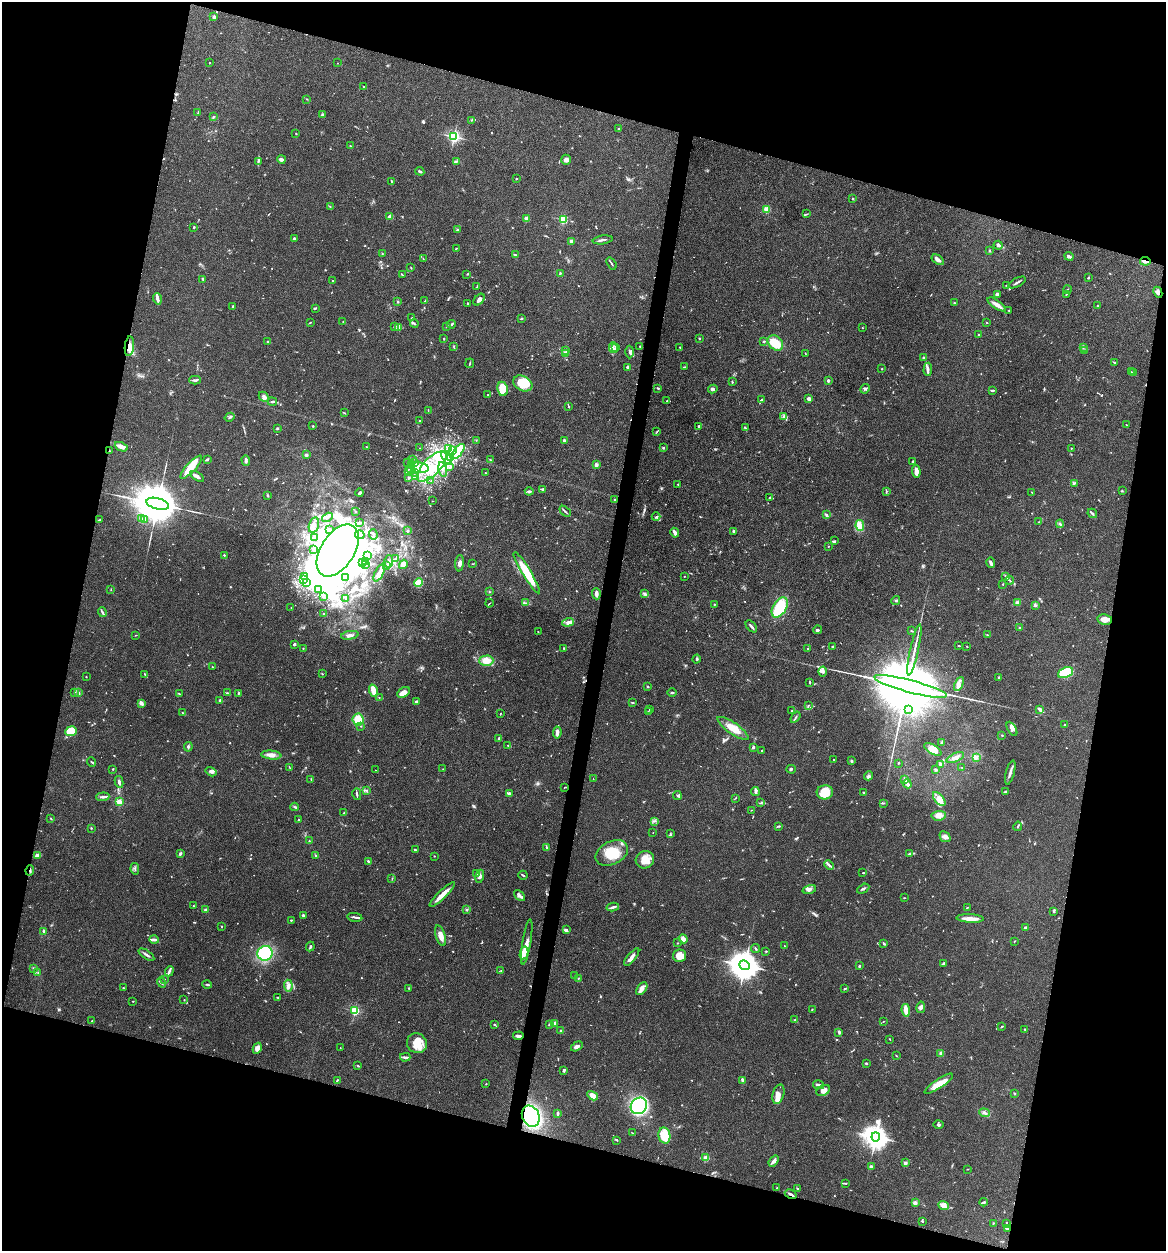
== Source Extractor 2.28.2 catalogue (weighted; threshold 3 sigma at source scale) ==
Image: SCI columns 125-4779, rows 5-4999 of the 5024 x 5001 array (HDU 1 of 3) = the unmasked area's bounding box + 8 px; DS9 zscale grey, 4 x 4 block average (1 PNG px = mean of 4 x 4 image px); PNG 1168 x 1253 px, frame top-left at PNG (2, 2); each listed source drawn as its Kron ellipse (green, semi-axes under 4 px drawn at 4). Shown black and unused: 30% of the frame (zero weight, under 3 of 4 exposures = <1% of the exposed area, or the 3 px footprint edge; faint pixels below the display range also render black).
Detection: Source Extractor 2.28.2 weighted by HDU 2 'WHT'. Background 0.0777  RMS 0.0062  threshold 0.0278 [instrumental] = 3 sigma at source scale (4.5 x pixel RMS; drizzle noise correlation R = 1.50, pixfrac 1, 0.05/0.05 arcsec/px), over >= 5 px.
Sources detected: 1029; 6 too faint to see at this stretch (4 x 4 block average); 39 inside a brighter object's white glare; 6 cosmic-ray / hot-pixel residue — neither listed nor drawn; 28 coinciding with a brighter row at this scale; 100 inside a brighter listed object's ellipse — not listed separately; of the other 850, all 500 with FLUX_AUTO >= 1.79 (the completeness limit of this list) listed and drawn (350 fainter detections not listed), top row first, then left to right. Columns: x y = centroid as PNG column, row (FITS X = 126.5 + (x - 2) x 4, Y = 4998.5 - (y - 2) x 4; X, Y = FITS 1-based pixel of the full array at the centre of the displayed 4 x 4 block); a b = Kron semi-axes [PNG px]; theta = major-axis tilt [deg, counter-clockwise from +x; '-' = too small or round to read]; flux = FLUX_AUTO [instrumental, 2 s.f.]
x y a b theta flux
214 17 3 2 - 17
210 63 2 2 - 3.9
338 63 2 2 - 2.4
364 87 2 2 - 3
307 99 4 2 - 2.1
198 113 3 2 - 2.7
322 115 4 2 - 4.5
213 117 3 2 - 2.8
471 120 2 2 - 2.5
619 129 3 2 - 5.5
296 134 2 2 - 2.4
454 137 2 2 - 750
350 146 2 2 - 3.4
281 159 4 2 - 13
566 160 5 5 - 13
258 161 3 2 - 3.7
456 161 4 2 - 5.1
420 171 4 2 - 6.5
517 179 2 2 - 1.9
392 181 2 2 - 2.9
853 198 2 2 - 5.1
330 207 2 2 - 2.2
767 209 2 2 - 190
807 214 3 2 - 2.7
389 216 3 2 - 11
526 219 2 2 - 93
563 220 2 2 - 320
194 227 2 2 - 6.7
458 230 3 2 - 5
294 239 3 2 - 5.2
603 240 10 2 9 8.2
572 241 2 2 - 62
998 245 5 2 - 11
456 248 2 2 - 3.8
990 251 3 2 - 2.8
382 253 2 2 - 2.1
516 255 3 2 - 3.8
1069 256 4 2 - 13
423 259 3 2 - 2
938 260 7 4 -35 12
1145 261 5 2 - 17
611 263 7 2 -56 4.8
411 268 2 2 - 1.9
560 273 3 2 - 3.8
467 274 3 2 - 2.5
402 275 4 2 - 2.8
1088 277 2 2 - 3.6
203 279 3 2 - 4
332 280 2 2 - 4.6
1017 282 9 2 28 7.8
1007 285 3 2 - 2.2
477 287 3 2 - 5.6
1067 290 4 2 - 2.8
1158 292 6 3 -65 13
997 294 2 2 - 15
1066 294 3 2 - 3.1
157 299 6 3 -73 12
479 300 7 4 49 18
425 301 3 2 - 2.4
398 302 2 2 - 6.1
468 303 2 2 - 2.7
955 303 4 2 - 3.8
997 304 10 3 -34 24
1097 306 2 2 - 2.5
233 307 4 2 - 4.7
316 308 2 2 - 2.5
1009 310 2 2 - 2.5
411 318 3 2 - 2.4
522 318 2 2 - 4.2
310 322 3 2 - 2.5
343 322 2 2 - 2.8
414 323 4 2 - 4
987 323 2 2 - 2.4
451 324 4 2 - 6
394 326 3 2 - 2.5
399 327 2 2 - 2.1
447 327 2 2 - 1.9
862 328 2 2 - 2.1
978 335 2 2 - 5.5
444 339 2 2 - 3
699 339 2 2 - 3.2
268 341 2 2 - 3.7
764 341 3 2 - 3.3
775 343 9 6 -45 97
129 346 10 4 84 36
454 346 2 2 - 1.8
640 346 2 2 - 6.4
680 347 2 2 - 1.9
613 348 5 2 - 6.9
616 348 3 2 - 4.3
1083 348 3 2 - 2.6
566 350 2 2 - 4.1
1084 351 4 2 - 3.5
630 352 6 2 89 7.5
805 353 2 2 - 1.8
565 354 2 2 - 130
924 358 3 2 - 11
1114 362 3 2 - 3.6
470 363 5 2 - 3.5
627 367 2 2 - 7.2
684 367 3 2 - 2.7
882 369 2 2 - 2
928 369 7 3 88 9.5
1131 372 2 2 - 2.7
1134 373 3 2 - 4.3
195 380 6 2 1 6.7
828 380 2 2 - 35
732 382 3 2 - 3.6
523 383 10 7 -28 100
658 388 3 2 - 4
502 389 7 5 -80 53
713 389 5 4 - 8.4
865 389 5 2 - 4.7
993 390 4 2 - 4.4
488 395 2 2 - 2.7
264 397 5 3 - 11
809 399 3 2 - 13
761 400 4 2 - 5.8
272 401 5 2 - 4.9
667 401 2 2 - 1.8
569 407 2 2 - 2.3
428 410 3 2 - 2.2
344 413 3 2 - 2.6
229 417 5 2 - 4.7
783 417 3 3 - 6.9
420 421 2 2 - 8.4
1126 424 2 2 - 2.8
313 426 2 2 - 3.5
699 426 2 2 - 5.5
277 428 3 3 - 3.5
745 428 3 2 - 4.9
657 431 2 2 - 2.6
476 440 2 2 - 2.2
564 440 3 2 - 8.6
121 447 7 3 -24 28
366 447 2 2 - 6.1
420 448 2 2 - 2.2
449 448 3 2 - 4.4
663 448 2 2 - 3.8
1071 448 2 2 - 1.8
452 450 4 2 - 5.7
109 451 4 2 - 2.3
458 452 9 4 51 29
306 455 2 2 - 11
447 458 8 3 -61 21
451 458 3 3 - 7.4
207 459 3 2 - 6.5
246 460 5 2 - 9.4
413 460 2 2 - 3.7
490 460 2 2 - 2.3
913 461 2 2 - 2.2
407 462 2 2 - 2.9
414 463 3 2 - 2.8
411 464 3 2 - 9.9
596 465 2 2 - 67
191 467 15 4 48 96
432 467 19 8 46 95
449 467 2 2 - 1.8
419 468 9 5 -9 35
410 469 3 2 - 5.7
443 470 7 3 -78 12
408 471 3 2 - 6.4
916 471 6 3 -87 24
414 473 2 2 - 4.1
485 473 2 2 - 2
197 477 7 2 -32 18
409 477 2 2 - 7.7
416 477 3 3 - 7
431 481 2 2 - 3
1074 483 3 2 - 3
678 484 2 2 - 2
543 489 2 2 - 6.4
529 491 4 3 - 6.9
1122 491 3 2 - 2.5
886 492 3 2 - 2
1032 492 2 2 - 7.5
360 493 4 2 - 7.1
268 495 2 2 - 5.7
770 498 4 2 - 4.1
614 499 2 2 - 2.3
432 501 2 2 - 2.7
158 504 11 5 -15 30000
565 511 7 2 -43 5.7
356 512 2 2 - 3.4
1092 513 5 2 - 7.5
826 515 3 3 - 6.2
327 517 6 2 33 5.8
656 517 4 2 - 7
142 519 3 3 - 5.1
145 519 3 2 - 3.4
99 520 3 2 - 4
359 522 2 2 - 4.4
1038 522 2 2 - 2.1
1060 524 4 2 - 6.5
314 525 8 5 75 17
860 525 5 4 - 49
329 529 2 2 - 11
408 531 2 2 - 18
733 531 3 2 - 6.1
675 533 5 2 - 17
360 535 5 4 - 14
373 535 5 2 - 5
315 537 2 2 - 2.7
835 541 4 2 - 3.7
828 546 2 2 - 2
313 550 2 2 - 12
338 550 29 17 57 6200
224 555 2 2 - 10
368 555 4 2 - 4.8
395 559 4 2 - 4.6
366 561 2 2 - 2.1
389 562 6 3 89 11
363 563 2 2 - 4.4
459 563 8 3 84 14
991 563 5 3 - 8.4
366 564 2 2 - 2.3
403 564 4 4 - 29
473 564 2 2 - 2.1
386 565 2 2 - 1.9
379 573 9 4 63 20
527 573 24 4 -59 110
684 576 2 2 - 2.3
1006 576 3 2 - 3
305 577 3 3 - 8.1
345 578 2 2 - 3.1
304 580 2 2 - 3.3
1010 580 4 2 - 3.7
307 582 4 2 - 7.4
419 582 4 3 - 71
1003 584 2 2 - 1.9
111 589 3 2 - 1.8
318 590 2 2 - 3.6
489 591 3 2 - 2.3
596 594 5 2 - 17
645 594 3 2 - 4.1
323 596 2 2 - 12
346 598 2 2 - 3.3
896 601 4 2 - 3.9
1018 602 4 2 - 5.2
490 603 4 2 - 2.6
526 603 2 2 - 2.8
714 605 3 2 - 2.3
1035 605 4 3 - 7.8
780 607 11 6 58 140
291 608 2 2 - 2.6
102 612 5 2 - 6.3
324 614 2 2 - 1.9
1105 620 7 5 -11 27
568 622 6 4 19 13
751 626 7 2 -50 11
1020 628 2 2 - 2.9
818 630 4 2 - 6.9
911 631 3 2 - 2.4
538 632 2 2 - 2.1
136 635 3 2 - 2.1
350 635 9 3 9 15
987 635 2 2 - 2.8
295 644 3 2 - 4.9
833 646 3 2 - 3.3
959 646 3 2 - 2.2
967 647 3 2 - 2
303 648 2 2 - 1.8
564 648 2 2 - 6.1
807 648 2 2 - 2.5
914 650 26 2 78 33
697 659 4 2 - 5.9
486 661 7 5 1 35
212 667 2 2 - 2.6
823 672 5 3 - 10
1065 673 8 5 23 120
145 674 3 2 - 3.2
322 674 2 2 - 2.3
86 677 2 2 - 2.3
998 678 2 2 - 5.9
810 682 3 2 - 4
959 684 7 4 64 16
911 686 37 6 -15 110000
648 687 2 2 - 4.5
373 691 6 2 -71 88
75 692 3 2 - 4.1
404 692 7 5 31 24
672 692 4 2 - 3.9
79 693 3 2 - 4.4
227 693 4 2 - 3.8
239 693 4 2 - 3
179 694 3 2 - 3.2
379 697 2 2 - 2.1
220 700 2 2 - 33
417 701 3 2 - 12
633 703 2 2 - 2.6
142 704 4 3 - 10
808 705 2 2 - 1.9
649 709 2 2 - 2.9
909 709 2 2 - 2.4
1039 709 4 3 - 11
792 711 2 2 - 2.6
648 712 2 2 - 9.2
182 713 3 2 - 2.5
500 713 3 2 - 2.1
796 717 6 2 54 5.1
358 719 6 5 - 53
1065 725 3 2 - 2.8
361 726 2 2 - 2.5
733 728 18 5 -35 58
1012 729 8 3 -60 13
71 731 5 5 - 81
557 732 6 3 82 16
1002 735 2 2 - 2.9
499 738 2 2 - 25
941 743 3 2 - 2.4
508 746 4 2 - 3.6
188 747 5 3 - 6.5
753 747 2 2 - 9.1
933 749 9 4 -29 37
762 751 2 2 - 2.5
271 755 10 4 -6 25
955 757 9 3 24 17
976 757 3 2 - 3
834 759 2 2 - 1.9
852 761 4 2 - 4.9
92 762 5 2 - 4
898 763 2 2 - 2.3
940 764 3 2 - 4.9
289 767 4 2 - 1.8
962 767 3 2 - 1.9
113 769 2 2 - 2.7
443 769 2 2 - 2
791 769 4 3 - 5
375 770 2 2 - 2.5
935 770 2 2 - 2.3
211 772 6 3 -32 12
1010 772 13 3 75 16
869 776 5 3 - 8.8
311 779 4 2 - 2.3
593 779 2 2 - 1.9
904 779 3 2 - 4
119 782 6 2 -79 9.4
907 784 4 3 - 9.1
565 787 3 2 - 2.2
366 790 2 2 - 1.9
755 791 4 3 - 8.3
1006 791 4 2 - 5.6
825 792 8 7 - 85
863 792 2 2 - 11
509 793 2 2 - 14
357 794 6 2 -76 6.1
677 796 4 2 - 5.1
103 797 6 3 5 11
735 798 2 2 - 1.8
939 799 8 4 -50 22
119 802 2 2 - 180
761 803 3 2 - 3.3
883 803 3 2 - 3.5
295 807 4 2 - 3.8
751 810 3 2 - 1.9
344 813 4 2 - 2.9
939 816 7 4 5 25
51 818 2 2 - 1.9
299 820 3 2 - 2.8
654 821 2 2 - 1.8
779 826 3 2 - 3.4
1018 826 5 2 - 5.1
91 828 2 2 - 2.6
653 833 2 2 - 1.8
670 834 2 2 - 2
945 837 6 5 - 14
309 841 2 2 - 1.9
546 847 3 2 - 3.7
415 850 3 2 - 4.6
612 853 17 11 27 88
180 854 2 2 - 10
910 854 3 2 - 2.7
38 855 4 2 - 24
315 855 2 2 - 2.9
434 856 2 2 - 2.1
645 860 9 8 - 48
368 861 3 2 - 4.6
829 865 5 2 - 7.6
135 869 6 2 -79 5
30 870 5 2 - 4.9
863 873 2 2 - 2.5
477 874 4 2 - 4.1
523 875 4 2 - 6.3
480 876 7 4 78 15
392 879 3 2 - 2.2
809 889 7 3 17 12
863 889 6 2 28 6.4
442 894 17 3 45 35
519 895 6 2 -47 11
904 898 3 2 - 1.8
193 906 2 2 - 2.2
613 907 6 2 13 8.2
967 907 3 2 - 2.6
467 909 4 2 - 3.9
206 910 2 2 - 8.7
1053 911 3 2 - 3.2
303 915 3 2 - 8
355 917 7 2 -9 7.8
970 918 13 3 -3 29
291 920 3 2 - 2.7
221 926 2 2 - 2.6
1026 928 4 3 - 5.2
566 930 4 3 - 5.5
44 931 3 3 - 9.4
440 936 11 4 -73 25
683 939 4 3 - 25
154 940 5 3 - 11
1014 941 2 2 - 2.1
527 942 23 4 81 28
678 943 2 2 - 2.3
884 944 4 2 - 6.3
784 946 2 2 - 2.7
310 947 5 2 - 6
755 949 4 2 - 4.8
766 951 3 2 - 2.4
265 953 8 7 - 300
524 953 6 4 77 28
146 955 9 2 -34 9.6
680 956 6 6 - 44
632 957 10 3 51 18
944 963 3 2 - 5.8
745 965 6 4 -23 8200
859 966 3 2 - 4.8
34 968 3 2 - 3.2
501 970 2 2 - 2.2
169 971 5 2 - 8.1
38 972 2 2 - 2.6
574 976 2 2 - 3
578 978 3 2 - 3.1
164 979 2 2 - 3.7
161 982 5 2 - 5.7
207 985 4 2 - 4.7
288 986 6 4 -87 14
123 988 2 2 - 2.1
408 988 2 2 - 1.9
642 989 7 4 55 17
845 989 3 2 - 4.5
278 998 3 2 - 3.4
184 1000 2 2 - 1.8
133 1001 2 2 - 2.2
921 1007 6 4 79 10
812 1009 2 2 - 2.6
906 1010 6 2 -80 46
355 1011 2 2 - 390
795 1020 3 2 - 2.7
92 1021 2 2 - 3.5
883 1021 2 2 - 1.9
554 1023 3 2 - 5.6
494 1024 2 2 - 4.2
549 1024 2 2 - 18
1001 1027 3 2 - 2.8
1024 1029 2 2 - 2.5
560 1030 2 2 - 2.7
839 1032 3 2 - 8.2
518 1036 5 3 - 11
890 1039 3 2 - 2.3
417 1043 10 9 - 63
577 1046 6 3 30 12
257 1048 6 4 61 21
340 1048 2 2 - 2.1
941 1053 2 2 - 72
897 1056 2 2 - 2.1
405 1057 5 3 - 8.3
866 1063 3 2 - 3.5
358 1065 3 2 - 3.6
564 1070 3 2 - 7.9
337 1080 3 2 - 3
742 1081 3 2 - 4.4
486 1084 2 2 - 2.6
939 1084 17 4 33 55
819 1085 5 2 - 13
823 1090 7 5 31 23
1015 1093 3 2 - 3
778 1094 10 5 74 26
593 1096 6 3 -30 41
639 1106 9 7 47 740
558 1113 3 2 - 8
984 1113 5 3 - 9.4
531 1116 11 8 -64 430
938 1125 5 3 - 8.6
632 1133 3 2 - 2.1
664 1136 8 6 -77 84
876 1137 4 4 - 4600
617 1140 2 2 - 4.5
706 1158 2 2 - 150
774 1161 6 4 52 13
905 1163 2 2 - 40
871 1167 2 2 - 53
968 1169 2 2 - 2
846 1184 2 2 - 2.1
777 1188 3 2 - 2.6
797 1188 3 2 - 3.1
791 1194 6 2 -28 11
984 1202 4 2 - 8.7
915 1203 2 2 - 87
944 1206 5 4 - 14
922 1221 3 2 - 3.3
993 1223 3 2 - 1.9
1006 1224 3 2 - 2.5
1007 1228 4 2 - 5.5
Overlapping masked pixels (flux is a lower limit): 7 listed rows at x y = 1145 261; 1158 292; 129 346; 109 451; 30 870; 531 1116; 791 1194
Diffuse or blended objects may show on this block-average render without a row.